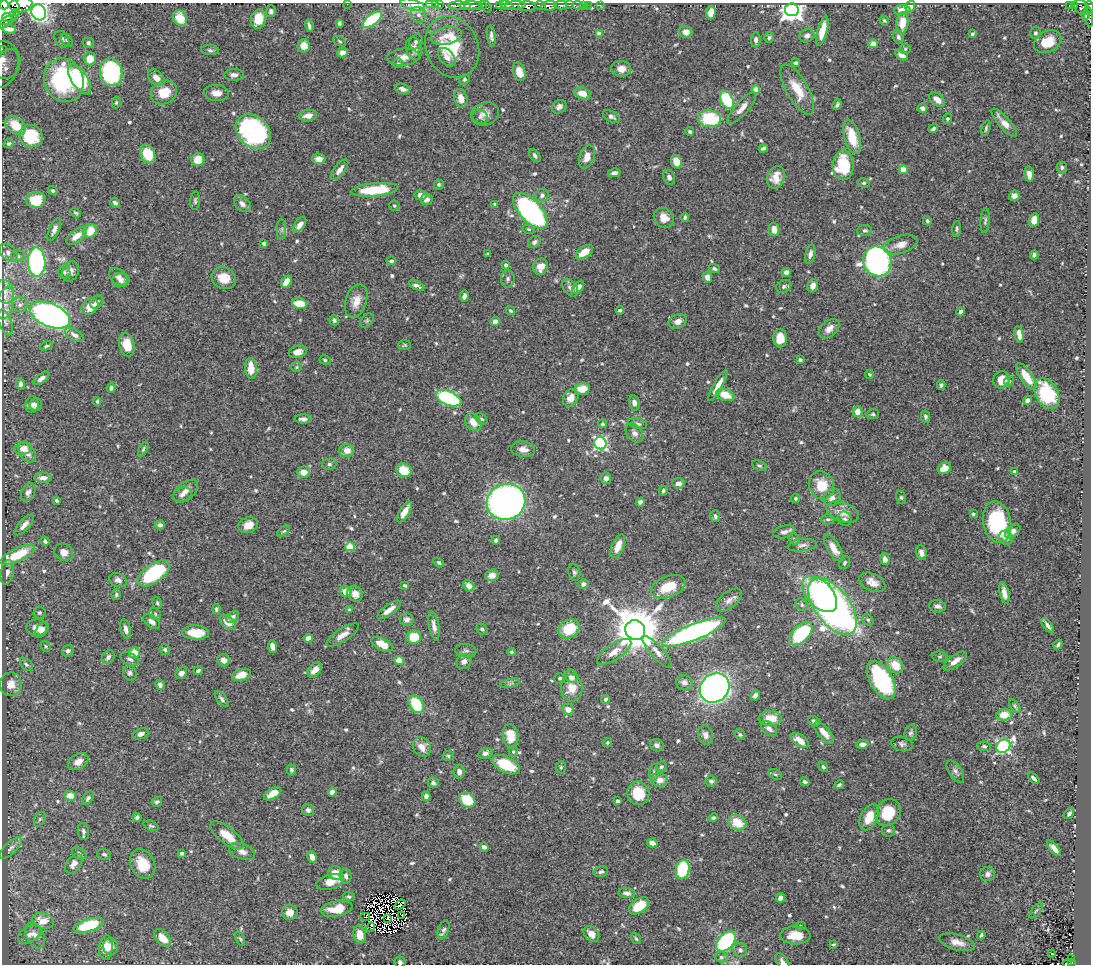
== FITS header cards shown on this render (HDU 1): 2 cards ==
NAXIS1  =                 1089
NAXIS2  =                  962

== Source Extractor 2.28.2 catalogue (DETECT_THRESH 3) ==
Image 1089 x 962 px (HDU 1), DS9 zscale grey, 1 PNG px = 1 image px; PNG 1093 x 966 px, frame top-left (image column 1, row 962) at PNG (2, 3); each listed source drawn as its Kron ellipse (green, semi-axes under 4 px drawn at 4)
Background 0.562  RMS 0.014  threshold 0.0417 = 3 sigma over >= 5 px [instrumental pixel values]
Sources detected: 657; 8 with non-positive FLUX_AUTO (blend fragments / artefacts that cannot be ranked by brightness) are neither listed nor drawn; of the other 649, the 500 brightest by FLUX_AUTO listed and drawn (149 fainter detections omitted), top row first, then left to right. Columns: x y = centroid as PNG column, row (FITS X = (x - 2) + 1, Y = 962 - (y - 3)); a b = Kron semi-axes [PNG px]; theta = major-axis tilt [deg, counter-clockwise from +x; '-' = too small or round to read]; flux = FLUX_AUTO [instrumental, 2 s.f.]
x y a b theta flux
347 4 2 2 - 11
429 4 3 3 - 13
436 4 3 2 - 31
4 5 4 3 - 720
21 5 12 7 9 2200
413 5 13 5 -16 17
440 5 2 2 - 15
471 5 11 4 -1 1200
499 5 3 2 - 60
507 5 7 4 -22 290
515 5 10 3 3 510
540 5 5 3 - 360
561 5 6 3 -2 180
569 5 3 2 - 47
578 5 5 3 - 36
583 5 2 2 - 6.1
588 5 3 2 - 12
600 5 2 2 - 7.5
459 6 11 4 -2 900
467 6 3 3 - 360
482 6 3 3 - 58
486 6 7 3 -62 120
527 6 9 5 -2 1800
549 6 8 5 9 1200
910 6 5 5 - 11
1070 6 4 3 - 55
1075 6 4 3 - 97
1081 7 8 6 -62 260
1089 7 6 3 -80 290
792 10 7 6 - 830
902 10 8 5 2 11
6 11 15 12 50 4200
271 11 5 5 - 3.1
39 12 8 7 - 150
17 13 4 3 - 190
711 13 7 4 86 11
418 15 8 7 - 4.7
1085 16 4 2 - 57
1089 16 11 4 -81 260
7 17 5 3 - 330
180 18 8 6 -54 21
259 19 10 7 77 19
372 20 11 5 37 83
884 20 5 4 - 1.5
6 22 8 4 41 400
339 23 4 3 - 1.7
902 23 11 6 84 16
309 26 6 3 -74 2.9
9 29 6 3 -1 3.2
822 31 15 5 75 12
686 32 7 6 - 7
1035 33 6 5 - 2.2
599 34 4 4 - 10
972 34 4 3 - 2.1
446 36 16 8 12 8.5
491 36 10 3 -83 3.1
807 36 7 6 - 3.5
898 37 7 5 -67 2.7
769 38 5 5 - 1.7
62 39 9 6 -54 3
67 40 7 5 -48 1.6
756 40 7 5 89 3.4
340 41 7 4 -28 1.5
416 42 8 6 58 2.3
1048 42 14 10 28 22
88 43 5 5 - 2.2
873 44 5 4 - 8.2
304 46 6 6 - 9
452 47 32 26 -65 48
2 49 2 2 - 7.4
414 49 12 7 -77 8
905 49 5 5 - 1.6
210 50 9 5 -5 2.3
342 52 5 5 - 6.1
901 55 7 4 -32 6.7
403 57 16 8 5 8.3
447 57 11 7 -49 5.4
90 59 7 6 - 12
3 60 19 17 -75 14
398 63 5 4 - 1.5
796 63 4 3 - 2
5 68 20 12 68 13
621 69 10 7 -4 9
111 72 14 11 -81 98
519 72 9 6 -73 11
234 75 9 6 1 4.3
156 78 10 6 -44 7.1
80 79 17 8 -58 78
64 80 22 19 -65 140
464 80 5 5 - 1.7
403 89 7 5 -19 4.9
797 89 28 11 -60 21
756 90 4 4 - 19
164 92 13 11 26 20
216 93 12 8 -5 7.5
582 93 8 5 -20 13
461 98 9 6 -74 8.7
937 99 9 5 -40 8.5
727 100 9 6 -62 54
116 103 6 4 75 1.4
837 105 5 3 - 2
559 107 8 6 38 3.5
742 108 20 6 48 7.6
922 108 5 4 - 4.8
485 114 14 11 18 8.2
308 116 9 5 9 7.7
480 117 8 6 -34 2.6
611 117 9 5 -29 2.8
709 119 11 8 -5 51
947 119 5 4 - 2
1004 123 18 5 -49 9.6
16 125 11 7 -39 18
986 128 8 4 74 1.7
933 129 5 3 - 2.1
690 131 4 4 - 1.9
253 132 20 14 -44 190
31 136 12 11 - 46
852 137 17 7 -74 26
9 143 5 4 - 1.6
763 148 5 3 - 2.2
148 154 10 7 -66 25
535 156 7 4 -55 2.5
587 157 12 7 70 9.1
319 159 6 5 - 7.4
198 160 6 6 - 15
677 162 7 5 -62 17
843 165 15 10 88 41
1062 167 5 5 - 2.1
340 170 12 5 52 6
903 170 4 4 - 21
614 173 6 4 14 3.1
1029 174 8 5 -81 5.9
669 177 7 6 - 3.6
776 177 11 8 73 11
864 183 6 4 -10 1.6
439 184 5 5 - 1.7
375 190 23 6 5 51
53 191 5 4 - 1.9
420 195 6 5 - 7.7
542 195 7 6 - 3.4
1014 196 5 5 - 3.4
426 199 6 5 - 5.3
36 200 10 8 11 24
195 201 9 4 87 2.1
115 203 5 4 - 2.6
242 204 10 6 -44 4.8
495 204 4 3 - 1.6
394 206 5 5 - 1.5
530 211 22 10 -47 240
76 213 5 3 - 1.4
685 217 4 3 - 1.5
664 218 11 9 -47 11
1034 220 7 5 80 9
927 221 5 4 - 1.5
985 221 12 4 85 2.4
300 225 8 5 53 6.8
282 229 10 4 90 2.1
528 229 6 4 -16 1.6
774 229 7 5 -79 8.4
957 229 8 4 87 1.8
54 230 12 5 65 3.8
865 230 7 5 8 2.3
90 231 7 6 - 14
77 236 12 6 37 8.2
534 242 7 5 40 2.9
264 243 4 3 - 2.8
901 244 17 8 17 9.7
584 252 10 5 35 15
9 253 11 7 -43 5
488 254 3 3 - 1.4
810 254 9 5 77 3.5
1034 255 4 4 - 3.1
18 256 7 5 -3 2.3
391 261 5 4 - 2
877 261 15 14 - 380
37 262 14 9 -88 160
506 265 4 4 - 2.4
541 267 8 7 - 10
714 269 6 4 -21 2
70 271 10 8 69 5.6
64 272 6 5 - 2.1
786 272 5 4 - 4.1
119 277 10 7 -43 5
707 277 5 4 - 4.8
224 278 12 10 -24 15
508 279 9 7 87 3
121 280 9 7 12 3.8
286 282 6 4 56 12
416 285 8 4 -26 4.1
784 286 8 6 33 2.9
813 286 7 5 72 5.7
578 287 7 4 50 7
570 288 10 6 -51 3.5
5 292 12 9 -75 6.6
464 296 5 4 - 3.4
356 301 17 10 72 11
97 302 7 5 47 3.1
5 303 16 8 78 8.9
300 303 7 5 -9 22
20 305 8 7 - 3.8
90 306 9 7 42 13
510 310 5 4 - 1.4
620 310 4 3 - 1.8
961 312 4 4 - 3.1
50 315 21 11 -23 400
334 320 5 4 - 2.1
367 321 8 5 49 1.8
678 321 9 7 19 6.2
5 322 13 6 -72 3.7
495 322 5 4 - 6.2
829 329 12 7 41 6.9
1019 334 8 4 -80 7
74 335 10 5 -31 4.5
780 338 9 7 -90 14
127 345 12 7 -76 19
405 345 6 5 - 1.5
47 346 7 4 19 1.7
298 352 9 6 13 6.2
325 360 6 4 -18 1.4
800 360 4 3 - 1.8
297 367 5 5 - 1.5
251 368 10 6 -86 17
869 374 5 4 - 1.4
1026 376 16 6 -56 20
41 378 9 4 37 4.9
1002 380 9 8 - 13
1009 381 5 4 - 1.5
21 384 5 4 - 3.2
941 385 4 4 - 2
718 386 17 4 61 9.5
111 388 4 4 - 2.8
582 389 8 5 9 14
1047 394 16 11 -61 60
725 395 9 6 -20 17
449 398 13 7 -22 110
571 398 9 7 60 8.9
1027 400 5 4 - 4.7
97 401 4 3 - 1.5
634 403 7 5 -78 3.4
32 405 8 6 84 4.1
36 405 6 6 - 2.7
858 412 5 4 - 12
873 414 6 5 - 1.5
925 416 6 4 -77 2.1
303 419 8 4 -1 3.8
481 419 7 4 -39 1.7
473 422 9 7 -52 11
602 424 4 4 - 1.6
638 424 9 5 -14 2.5
634 433 10 7 -52 4.7
600 443 6 6 - 160
23 448 8 6 14 6.2
143 449 8 4 65 1.7
523 449 12 8 -9 7.2
347 451 7 6 - 9.1
27 453 11 7 -53 7.3
329 464 7 5 1 2.1
759 466 8 4 -24 1.7
944 468 7 5 26 12
404 470 8 6 -29 20
304 472 6 5 - 8.8
1015 472 4 4 - 6.3
43 478 8 5 -2 5.4
606 478 5 5 - 4.2
678 483 6 5 - 5.1
822 485 14 12 -63 22
186 491 14 9 41 7.5
663 491 5 4 - 2
28 492 9 6 62 4.2
182 495 9 6 23 4.2
832 497 9 8 - 5.9
901 497 6 5 - 1.6
795 498 4 4 - 1.8
57 500 4 3 - 1.5
506 502 19 18 - 560
640 502 4 4 - 3.6
404 512 12 5 60 9.6
843 512 17 9 -19 12
973 514 3 3 - 2.3
715 516 6 4 -75 2
828 519 6 5 - 1.9
845 519 7 6 - 2.4
997 522 21 14 -79 83
24 525 13 5 47 6.1
160 525 5 4 - 3.2
248 525 10 7 22 12
284 531 7 3 35 1.4
1013 531 9 5 38 5.6
784 532 11 6 15 4
1006 538 7 6 - 6.2
794 539 6 5 - 1.6
496 540 4 4 - 3
45 541 5 4 - 2.3
802 545 14 6 7 4.3
618 546 12 6 67 12
350 547 5 4 - 37
833 548 15 6 -58 11
64 552 9 8 - 8.1
921 553 7 5 -76 4.6
17 555 18 6 25 35
885 559 6 4 -72 3.8
439 563 6 4 -32 1.6
844 563 7 5 61 2
7 572 12 6 80 5.1
574 572 8 6 -79 2.5
154 573 18 9 35 100
492 575 7 5 18 6.7
118 580 9 6 -25 4.1
872 582 14 8 -26 8
583 584 5 4 - 3.5
405 585 4 3 - 1.4
469 586 6 5 - 6.6
668 587 18 10 22 23
346 592 5 5 - 11
1004 593 11 4 -77 6.2
355 594 8 7 - 7.4
820 594 22 13 -47 92
116 595 5 4 - 1.9
729 600 15 8 39 5.5
157 603 6 4 -75 1.6
802 605 6 6 - 2.1
833 606 33 17 -53 540
938 606 8 6 -7 3.5
216 609 5 4 - 1.9
350 610 3 3 - 2
389 610 14 5 35 8
40 613 6 6 - 2
155 614 6 5 - 1.7
233 617 7 5 42 3
407 620 7 6 - 3.5
868 620 6 5 - 1.6
152 622 9 5 -38 5.2
228 622 9 5 -41 10
1048 625 9 3 -53 3.1
434 626 15 5 -79 5.6
37 628 11 8 -5 7.5
126 629 10 5 -76 5.1
482 629 6 5 - 1.7
569 629 11 8 32 28
42 630 9 5 52 3.5
635 630 10 9 - 4400
694 632 34 8 21 300
196 633 13 7 -3 22
801 634 14 8 47 79
343 635 19 6 33 7.8
414 637 7 6 - 22
308 638 5 4 - 5.9
382 644 11 6 -27 15
1058 645 5 3 - 1.8
46 646 6 4 -55 1.4
272 646 6 4 -81 4.3
165 650 5 5 - 2
68 651 6 5 - 2.8
466 651 10 6 -6 3.1
511 652 4 3 - 1.4
614 652 20 7 35 9.1
657 652 20 6 -48 6.7
134 653 5 5 - 15
108 657 7 6 - 4.4
940 657 8 5 -5 1.8
130 659 10 6 -28 3.8
224 660 6 6 - 6.5
399 660 4 4 - 14
955 661 13 6 36 8.4
464 662 8 7 - 3.8
26 664 8 5 -45 2.4
895 665 9 7 -43 16
315 670 9 5 47 8.4
198 671 5 3 - 2.3
130 673 8 6 -64 2.8
181 673 6 5 - 5.1
241 675 9 5 18 13
571 676 7 6 - 8
560 678 5 5 - 1.6
881 680 21 11 -60 110
510 683 10 4 14 2.2
684 683 8 7 - 4.9
11 684 12 11 - 10
160 685 5 4 - 3.5
572 688 13 11 -88 15
715 688 16 14 42 470
755 695 5 4 - 3.3
222 699 9 4 -52 2.5
605 699 5 4 - 2.1
416 704 9 6 -57 40
1015 706 7 4 -53 1.6
568 709 6 5 - 8.7
1004 715 7 6 - 14
771 718 11 7 -1 17
814 721 6 5 - 2.9
769 729 9 6 -41 5.1
824 733 13 5 -48 9.8
911 733 8 6 70 2.6
141 734 8 5 19 4.8
705 735 10 7 -70 4.4
740 735 6 5 - 1.7
511 736 12 8 -83 16
800 740 10 5 -33 12
607 743 5 4 - 1.6
862 744 6 4 12 4.1
902 744 11 7 -13 3.3
657 745 7 6 - 3.6
984 746 7 5 -8 1.8
1003 746 7 6 - 200
422 747 10 8 -56 9.9
513 752 6 4 -87 1.5
485 753 7 5 15 3.6
448 756 5 5 - 1.8
78 762 11 7 30 8.5
506 765 15 8 -26 37
561 767 6 5 - 1.5
661 767 5 5 - 1.6
823 767 5 4 - 1.9
291 770 5 4 - 1.9
955 771 12 6 -55 3.4
459 772 7 5 -82 4.3
654 773 8 4 88 2.1
775 774 7 5 -29 1.7
1034 778 7 3 -44 2.3
659 780 8 7 - 8.2
711 781 5 5 - 2.9
805 782 5 3 - 1.8
433 783 5 5 - 3.4
839 785 5 3 - 1.6
332 792 4 4 - 4.1
638 793 12 11 - 28
272 794 9 5 30 11
70 796 6 5 - 12
426 796 4 4 - 5.6
88 798 7 5 53 2.3
467 800 9 7 -33 25
618 801 4 4 - 4.4
157 802 5 4 - 2.5
308 810 6 6 - 2.8
888 813 14 12 56 31
1069 814 6 4 55 2.1
137 817 5 4 - 2
869 817 14 8 64 20
713 818 5 4 - 1.7
40 819 8 5 60 2
737 823 9 7 -28 20
151 826 8 4 -22 1.6
888 830 7 6 - 2.4
83 831 8 5 -79 2.9
227 835 20 8 -37 17
652 843 5 4 - 6.2
484 847 5 4 - 3.4
10 848 14 5 43 4
1054 848 9 4 -49 6
242 851 13 7 -23 6.4
182 853 4 3 - 1.8
79 854 7 5 -29 2.7
104 854 7 5 -14 2.1
312 857 6 4 -64 7.6
74 864 11 7 53 7
143 864 15 12 -61 22
683 869 10 7 80 61
601 872 7 5 13 2.4
335 873 7 7 - 14
988 874 7 7 - 3.5
346 876 8 5 -82 3.5
330 882 14 7 14 14
627 893 8 5 -8 4
349 897 6 4 -9 1.7
780 898 5 4 - 3.8
400 905 6 2 37 3.1
639 906 11 6 37 29
337 909 16 7 11 23
1036 910 9 3 50 1.6
290 912 8 7 - 9.1
402 915 3 2 - 1.7
365 917 5 2 - 1.4
387 918 3 2 - 1.8
43 921 11 7 -13 13
89 925 15 6 17 55
801 926 5 4 - 1.4
371 927 5 3 - 3.3
444 930 10 5 72 2.8
29 934 13 7 32 5.4
591 934 9 6 -45 8.2
35 935 13 8 -68 6.9
360 935 9 6 -81 12
795 935 15 9 -2 18
981 935 4 3 - 1.4
163 938 10 6 -49 12
636 938 6 3 -53 1.5
240 939 7 4 -65 1.5
726 941 12 7 49 110
957 942 18 7 -15 8.4
833 944 4 3 - 1.5
110 946 8 7 - 8.7
106 947 12 7 84 11
740 950 7 6 - 3.5
1051 954 3 3 - 2.1
721 957 6 5 - 1.7
1071 958 4 3 - 13
400 962 6 5 - 3.4
782 962 9 5 -55 4.1
1068 963 5 4 - 32
1071 963 3 3 - 52
At the frame edge (FLAGS 8, measured only in part): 14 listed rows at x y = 347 4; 429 4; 436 4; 4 5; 21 5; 413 5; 1089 7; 6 11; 1089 16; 2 49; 3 60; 400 962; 782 962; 1068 963
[149 fainter detections neither listed nor drawn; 8 non-positive-flux detections neither listed nor drawn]